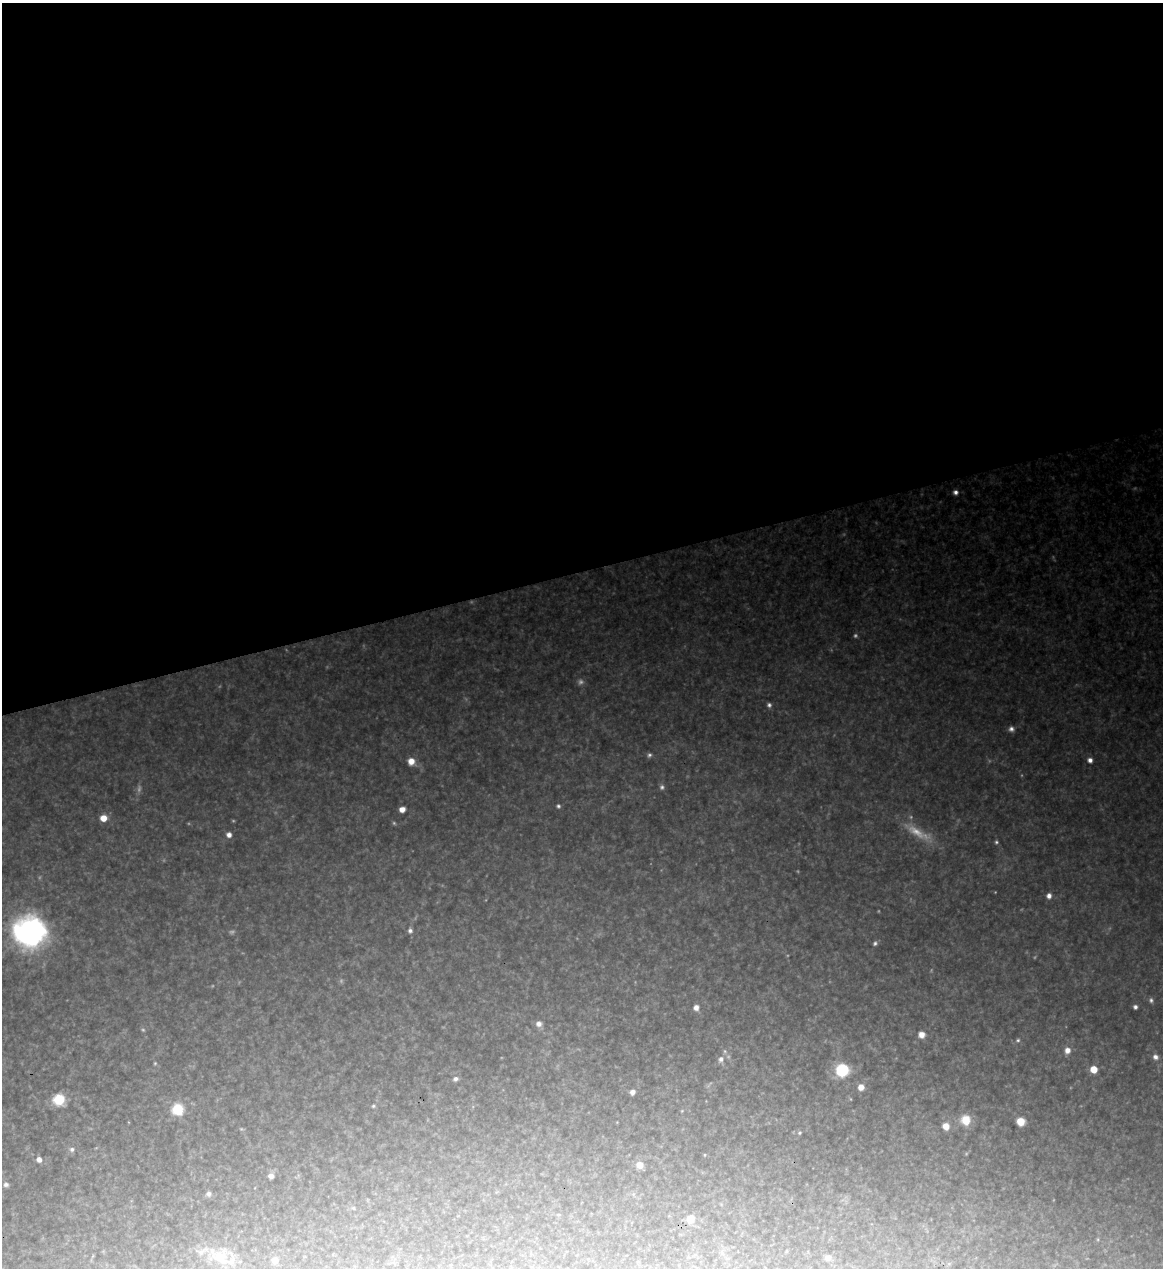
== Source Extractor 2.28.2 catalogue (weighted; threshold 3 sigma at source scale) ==
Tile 2 of 4 x 4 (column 2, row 1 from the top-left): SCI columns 1301-2461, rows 3797-5062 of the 5043 x 5063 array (HDU 1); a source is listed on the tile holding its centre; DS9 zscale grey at full resolution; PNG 1165 x 1270 px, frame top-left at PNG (2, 3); no overlay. Shown black and unused: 45% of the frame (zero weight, under 3 of 4 exposures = <1% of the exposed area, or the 3 px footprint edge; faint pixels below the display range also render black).
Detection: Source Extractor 2.28.2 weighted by HDU 2 'WHT'; one run over the whole footprint, this tile lists its part. Background 0.328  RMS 0.017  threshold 0.0767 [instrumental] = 3 sigma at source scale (4.5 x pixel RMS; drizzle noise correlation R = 1.50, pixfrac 1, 0.05/0.05 arcsec/px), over >= 5 px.
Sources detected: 64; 12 too faint to see at this stretch — not listed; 2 inside a brighter listed object's ellipse — not listed separately; the other 50 listed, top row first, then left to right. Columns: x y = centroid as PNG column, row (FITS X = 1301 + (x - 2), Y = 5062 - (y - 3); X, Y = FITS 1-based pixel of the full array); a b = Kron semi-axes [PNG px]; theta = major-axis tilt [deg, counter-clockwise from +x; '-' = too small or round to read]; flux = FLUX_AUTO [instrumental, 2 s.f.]
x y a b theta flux
956 492 6 6 - 7.3
769 705 6 6 - 4.9
1011 729 7 7 - 7.1
1090 760 6 6 - 8.2
411 761 8 8 - 19
662 787 7 6 - 5.2
558 806 5 5 - 3.8
402 809 5 5 - 15
103 818 6 6 - 26
229 835 6 5 - 9.8
996 842 5 5 - 3.3
1049 896 6 5 - 9.6
410 931 6 6 - 5.4
29 932 33 30 -9 380
875 943 6 5 - 4.4
1151 1000 7 6 - 4.7
696 1007 7 6 - 9.1
1135 1007 4 4 - 5.5
539 1024 8 7 - 10
921 1035 7 7 - 14
1018 1040 5 4 - 2.9
1067 1050 8 7 - 12
1155 1057 8 7 - 8.3
721 1059 8 7 - 9.3
155 1063 5 4 - 2.2
1094 1069 5 5 - 39
842 1070 8 8 - 150
455 1079 7 6 - 5.9
861 1087 6 6 - 14
632 1092 5 5 - 9.5
59 1099 7 7 - 110
373 1106 5 4 - 2.6
177 1109 7 7 - 89
966 1120 11 10 - 34
1021 1121 6 6 - 39
946 1126 7 7 - 17
800 1133 5 5 - 2.5
72 1149 6 6 - 4.8
704 1155 4 2 - 1.3
39 1159 5 5 - 11
640 1165 7 7 - 17
271 1176 5 5 - 10
6 1184 7 6 - 5.4
208 1194 7 6 - 5.9
353 1208 5 4 - 2.3
690 1219 7 7 - 21
786 1251 5 3 - 1.6
220 1258 26 17 -34 48
828 1258 9 8 - 8.3
275 1261 9 8 - 8.8